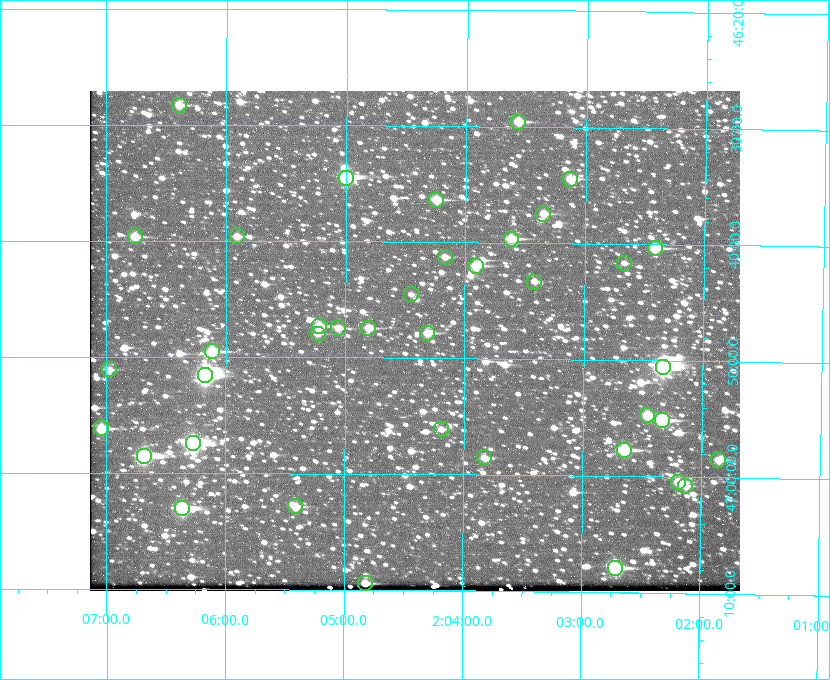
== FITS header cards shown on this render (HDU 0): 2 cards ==
NAXIS1  =                  650 / Width of table row in bytes
NAXIS2  =                  500 / Number of rows in table

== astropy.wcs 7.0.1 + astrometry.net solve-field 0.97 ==
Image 650 x 500 px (HDU 0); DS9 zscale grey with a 90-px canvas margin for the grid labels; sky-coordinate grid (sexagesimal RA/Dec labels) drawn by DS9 from the SOLVED WCS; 39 Tycho-2 reference stars matched to detected sources circled (green)
Header WCS: none
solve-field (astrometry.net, Tycho-2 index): SOLVED blind (the file carries no WCS)
Solved WCS: RA---TAN-SIP/DEC--TAN-SIP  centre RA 02:04:25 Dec +46:48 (31.10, +46.81 deg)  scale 5.16 arcsec/px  FOV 55.9' x 43.0'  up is +180 deg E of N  parity flipped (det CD > 0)
(file carries no celestial WCS; the grid is the blind solution)
Tycho-2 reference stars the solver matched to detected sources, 39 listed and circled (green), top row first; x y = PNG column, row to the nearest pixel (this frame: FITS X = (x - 90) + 1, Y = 500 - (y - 91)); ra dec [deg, ICRS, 3 dp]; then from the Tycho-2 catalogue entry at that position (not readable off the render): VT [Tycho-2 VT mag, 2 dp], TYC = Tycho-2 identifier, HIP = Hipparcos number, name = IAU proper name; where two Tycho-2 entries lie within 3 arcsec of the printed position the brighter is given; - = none
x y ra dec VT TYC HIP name
179 105 31.598 +46.472 10.81 3281-451-1 - -
518 122 30.892 +46.493 10.70 3280-490-1 - -
346 178 31.250 +46.575 8.43 3281-919-1 - -
570 179 30.782 +46.574 10.16 3280-645-1 - -
436 200 31.061 +46.606 9.99 3281-582-1 - -
543 214 30.837 +46.625 10.69 3280-1254-1 - -
135 236 31.690 +46.661 10.70 3281-375-1 - -
237 236 31.477 +46.660 11.15 3281-289-1 - -
511 239 30.904 +46.661 9.60 3280-781-1 - -
655 248 30.604 +46.672 9.47 3280-908-1 - -
445 257 31.043 +46.688 11.48 3281-800-1 - -
624 263 30.667 +46.694 12.45 3280-751-1 - -
476 266 30.978 +46.700 9.85 3281-909-1 - -
534 282 30.855 +46.722 11.70 3280-1423-1 - -
411 294 31.112 +46.742 12.56 3281-721-1 - -
319 326 31.305 +46.788 10.64 3281-663-1 - -
338 328 31.264 +46.791 10.76 3281-86-1 - -
368 328 31.202 +46.791 10.77 3281-309-1 - -
427 333 31.078 +46.798 10.61 3281-114-1 - -
318 334 31.307 +46.799 11.30 3281-221-1 - -
212 351 31.529 +46.825 9.32 3281-34-1 - -
663 367 30.583 +46.843 7.07 3280-746-1 9508 -
109 369 31.744 +46.852 11.93 3281-2-1 - -
205 375 31.543 +46.860 7.50 3281-160-1 9805 -
647 415 30.615 +46.912 10.08 3284-203-1 - -
662 420 30.584 +46.919 9.47 3284-629-1 - -
101 428 31.760 +46.936 9.76 3285-99-1 - -
441 429 31.047 +46.935 11.37 3285-65-1 - -
193 443 31.569 +46.957 8.53 3285-177-1 9816 -
624 450 30.663 +46.962 9.31 3284-347-1 - -
144 456 31.671 +46.975 8.89 3285-43-1 - -
484 457 30.956 +46.975 11.27 3285-185-1 - -
718 460 30.464 +46.975 10.61 3284-511-1 - -
678 482 30.548 +47.007 10.42 3284-727-1 - -
685 486 30.532 +47.013 10.85 3284-391-1 - -
295 506 31.352 +47.047 10.82 3285-1193-1 - -
182 508 31.591 +47.051 8.70 3285-1195-1 - -
615 568 30.679 +47.131 10.02 3284-307-1 - -
365 583 31.205 +47.157 10.28 3285-879-1 - -